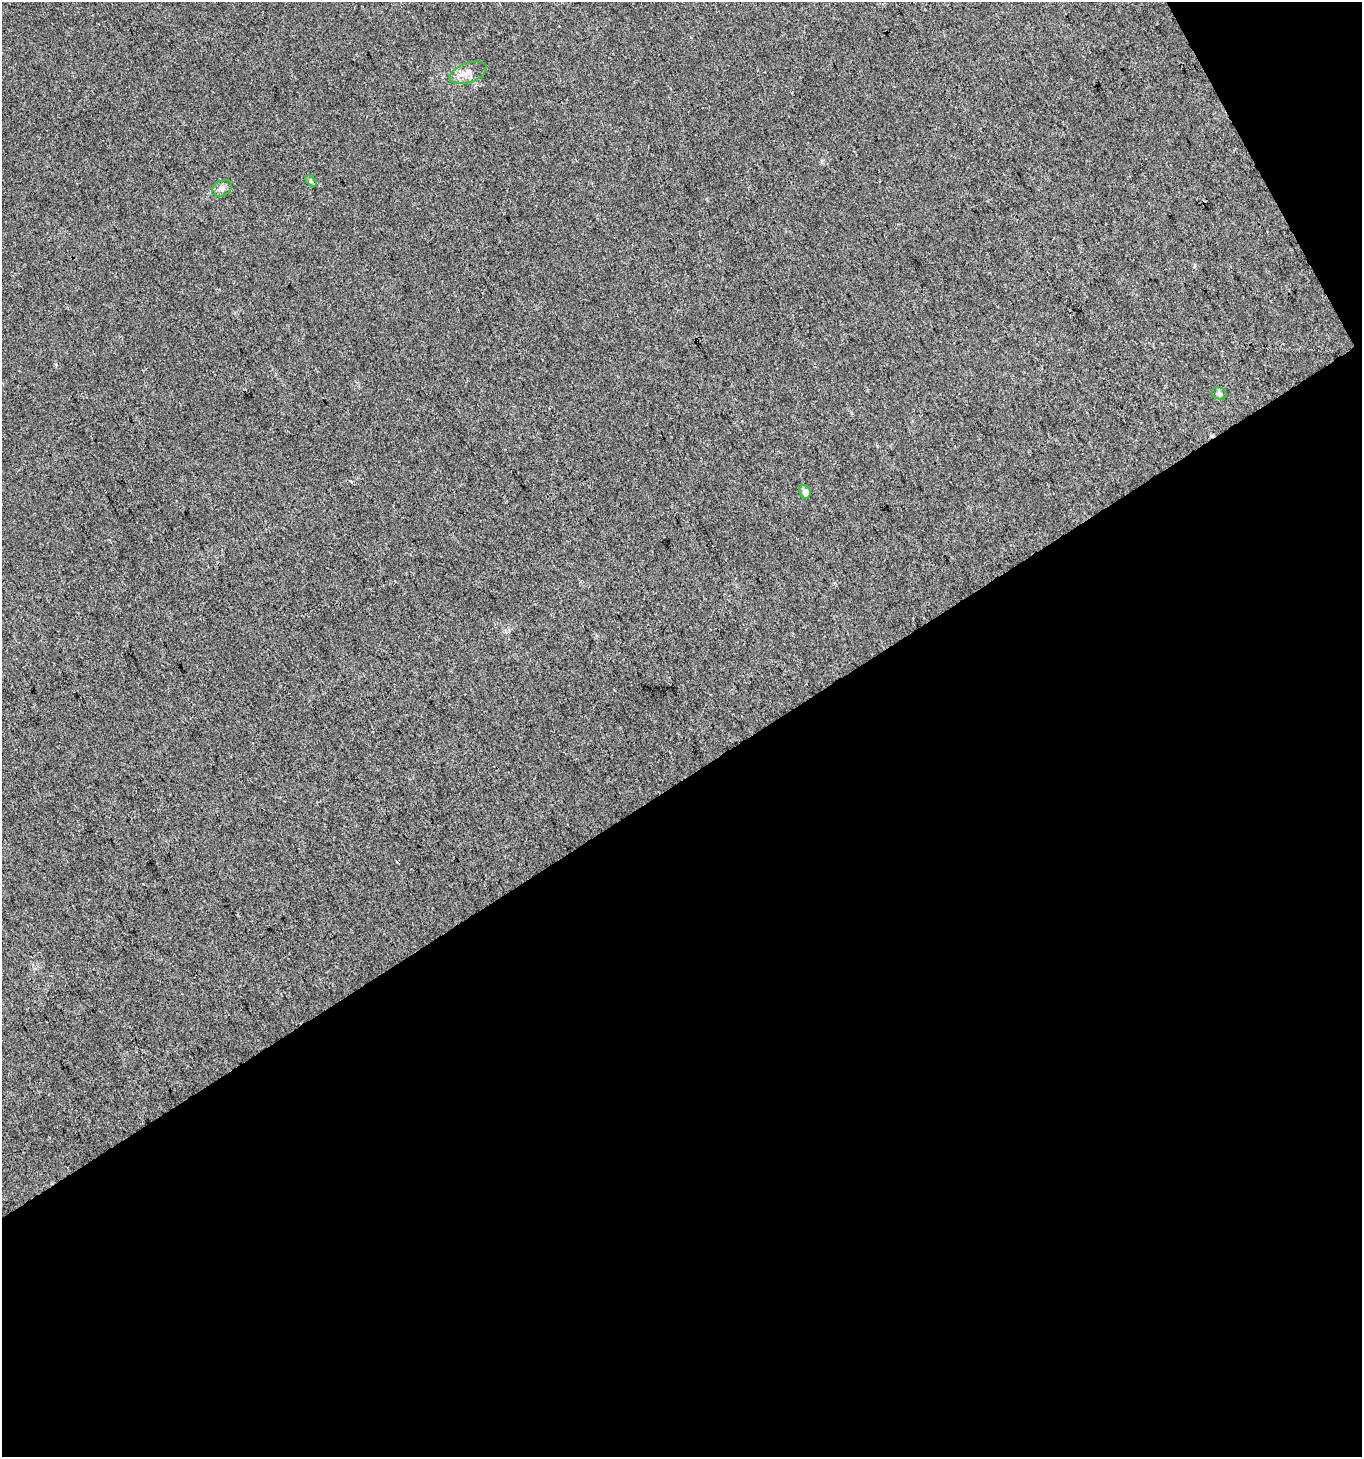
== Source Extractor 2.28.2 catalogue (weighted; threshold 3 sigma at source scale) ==
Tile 4 of 2 x 2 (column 2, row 2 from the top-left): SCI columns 1425-2784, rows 2-1456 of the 2866 x 2911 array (HDU 1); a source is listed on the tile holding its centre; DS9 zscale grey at full resolution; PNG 1364 x 1459 px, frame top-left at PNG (2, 2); each listed source drawn as its Kron ellipse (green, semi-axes under 4 px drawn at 4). Shown black and unused: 48% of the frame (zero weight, under 3 of 4 exposures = <1% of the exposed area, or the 3 px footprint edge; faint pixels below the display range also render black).
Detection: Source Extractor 2.28.2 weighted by HDU 2 'WHT'; one run over the whole footprint, this tile lists its part. Background 0.0244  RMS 0.0045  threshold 0.0203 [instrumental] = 3 sigma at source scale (4.5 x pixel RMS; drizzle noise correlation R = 1.50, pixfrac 1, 0.0396/0.0396 arcsec/px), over >= 5 px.
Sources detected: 6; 1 cosmic-ray / hot-pixel residue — neither listed nor drawn; the other 5 listed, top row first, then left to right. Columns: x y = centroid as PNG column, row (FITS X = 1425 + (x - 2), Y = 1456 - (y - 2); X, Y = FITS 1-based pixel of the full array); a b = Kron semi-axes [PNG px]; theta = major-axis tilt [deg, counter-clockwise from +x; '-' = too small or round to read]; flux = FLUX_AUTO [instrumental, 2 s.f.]
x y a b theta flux
468 73 19 9 19 4.3
311 181 6 4 -45 0.66
222 188 10 7 29 2
1219 393 7 6 - 1.1
805 492 7 5 -68 2.2